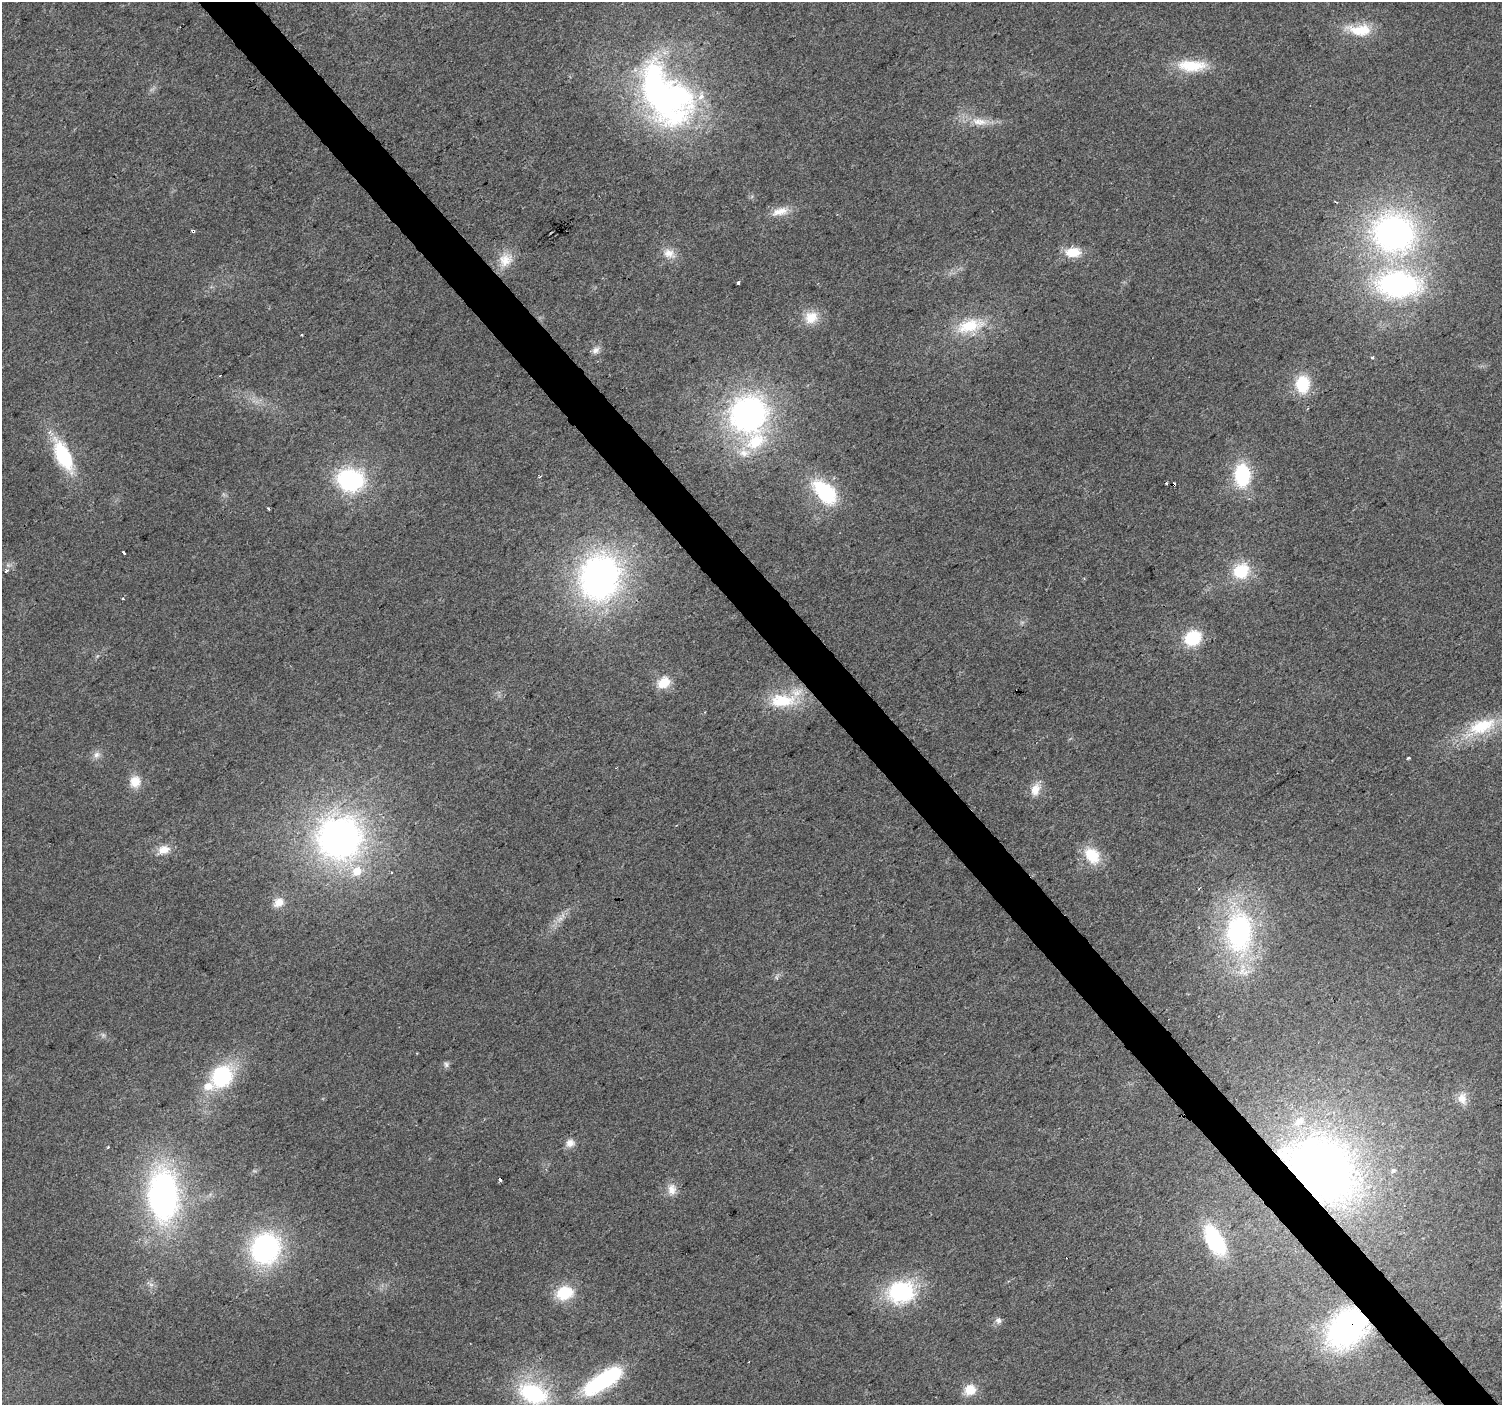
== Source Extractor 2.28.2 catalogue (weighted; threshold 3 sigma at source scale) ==
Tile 6 of 4 x 4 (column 2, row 2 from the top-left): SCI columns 1505-3004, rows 3012-4414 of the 6004 x 5959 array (HDU 1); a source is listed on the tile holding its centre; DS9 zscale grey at full resolution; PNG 1504 x 1407 px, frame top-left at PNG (2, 2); no overlay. Shown black and unused: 4% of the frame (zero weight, under 2 of 3 exposures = <1% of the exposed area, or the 3 px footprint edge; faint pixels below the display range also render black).
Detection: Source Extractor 2.28.2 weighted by HDU 2 'WHT'; one run over the whole footprint, this tile lists its part. Background 0.023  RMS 0.0061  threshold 0.0276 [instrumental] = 3 sigma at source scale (4.5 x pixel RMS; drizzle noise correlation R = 1.50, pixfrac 1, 0.0396/0.0396 arcsec/px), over >= 5 px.
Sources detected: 82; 1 too faint to see at this stretch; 2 inside a brighter object's white glare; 4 cosmic-ray / hot-pixel residue — not listed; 8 inside a brighter listed object's ellipse — not listed separately; the other 67 listed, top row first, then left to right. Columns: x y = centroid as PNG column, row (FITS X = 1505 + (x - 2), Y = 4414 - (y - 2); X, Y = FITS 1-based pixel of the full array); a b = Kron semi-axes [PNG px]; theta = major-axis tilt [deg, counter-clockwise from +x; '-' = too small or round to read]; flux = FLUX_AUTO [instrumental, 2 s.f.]
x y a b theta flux
1359 30 34 14 -5 20
1192 66 39 15 0 23
665 98 74 57 -51 210
978 122 19 10 -23 8.4
1336 202 4 2 - 0.76
780 211 25 10 14 9
193 231 4 3 - 3.2
1394 233 51 46 -24 210
1073 252 19 11 2 14
669 253 18 13 -30 7.7
505 260 22 18 58 12
738 283 3 3 - 2
1398 284 45 27 -2 140
811 317 19 17 24 12
970 326 42 18 14 27
301 335 3 2 - 0.66
596 350 11 8 40 3.3
1372 357 4 3 - 0.85
1303 384 16 13 -90 27
748 414 41 39 57 170
63 455 35 15 -64 47
1242 475 28 18 -89 39
540 476 4 3 - 0.59
350 480 26 22 -10 73
825 492 27 15 -47 51
268 509 3 3 - 2
123 553 3 3 - 2.2
6 571 4 3 - 2.3
1241 571 19 16 35 24
599 577 44 38 76 230
123 599 3 3 - 1.7
1193 638 16 14 31 29
664 682 16 13 37 12
782 701 39 17 0 29
1482 726 44 21 17 34
97 755 11 9 50 3.6
1408 758 4 3 - 0.85
135 782 15 13 79 9.7
1035 789 19 12 69 8
339 838 43 42 - 250
163 850 16 11 21 7.9
1092 855 20 15 -52 21
1198 889 4 3 - 0.59
278 902 15 11 35 6.7
559 919 12 7 49 4.2
1239 932 47 30 86 130
777 977 9 4 82 1.3
446 1064 8 8 - 1.8
222 1076 26 21 51 54
1462 1098 14 12 89 6.4
570 1143 11 10 - 4.7
108 1147 3 3 - 0.82
1321 1169 70 51 -38 450
1393 1170 7 6 - 1.6
500 1180 3 3 - 18
672 1189 16 12 -90 6.3
163 1195 46 26 -88 190
1215 1241 23 12 -60 71
265 1249 30 27 67 110
151 1284 7 4 -1 1.6
901 1292 29 23 6 64
564 1293 17 14 18 24
998 1320 9 8 - 2.4
1347 1329 40 30 42 150
603 1380 54 21 37 57
970 1390 11 10 - 13
533 1393 35 23 -21 59
Overlapping masked pixels (flux is a lower limit): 3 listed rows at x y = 193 231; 1321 1169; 1347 1329